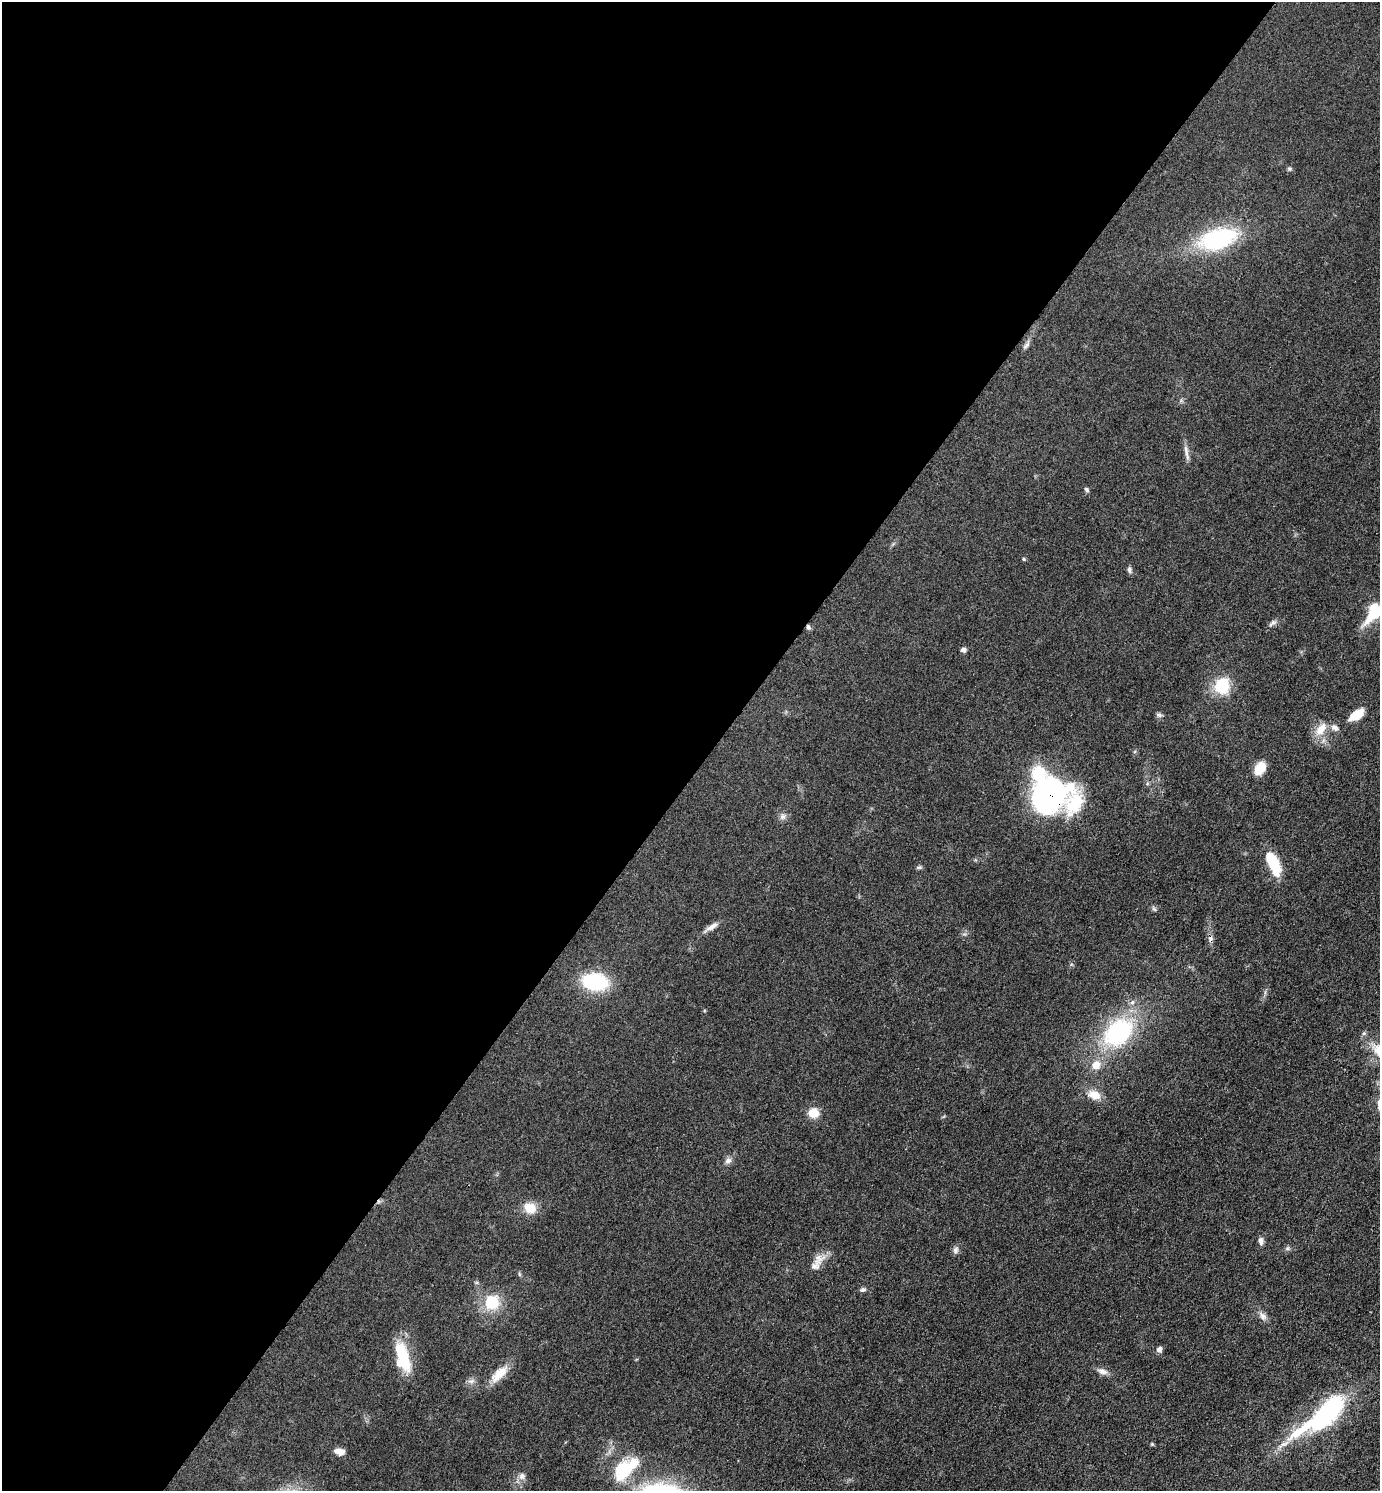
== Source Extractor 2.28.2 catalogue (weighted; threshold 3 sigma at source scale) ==
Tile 5 of 4 x 4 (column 1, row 2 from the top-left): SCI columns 298-1675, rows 2980-4468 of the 5962 x 5959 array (HDU 1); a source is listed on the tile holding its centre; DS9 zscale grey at full resolution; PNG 1382 x 1493 px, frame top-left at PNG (2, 2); no overlay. Shown black and unused: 52% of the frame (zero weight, under 3 of 4 exposures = <1% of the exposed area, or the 3 px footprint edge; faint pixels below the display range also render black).
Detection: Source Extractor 2.28.2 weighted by HDU 2 'WHT'; one run over the whole footprint, this tile lists its part. Background 0.0779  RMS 0.0064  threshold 0.029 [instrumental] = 3 sigma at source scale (4.5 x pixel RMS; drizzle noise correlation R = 1.50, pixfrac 1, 0.05/0.05 arcsec/px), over >= 5 px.
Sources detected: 57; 2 inside a brighter object's white glare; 1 cosmic-ray / hot-pixel residue — not listed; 4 inside a brighter listed object's ellipse — not listed separately; the other 50 listed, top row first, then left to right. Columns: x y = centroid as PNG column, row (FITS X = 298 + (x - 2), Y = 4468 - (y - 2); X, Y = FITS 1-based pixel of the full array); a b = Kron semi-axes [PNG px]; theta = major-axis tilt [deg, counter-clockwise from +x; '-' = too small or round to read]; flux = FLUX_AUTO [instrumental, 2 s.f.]
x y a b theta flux
1290 169 6 5 - 1.1
1217 239 33 17 17 79
1026 345 13 5 49 2.2
1186 452 25 5 -79 3.5
1087 490 7 5 -58 1.3
1024 559 5 4 - 0.79
1129 570 9 5 -84 1.6
1375 611 34 15 43 26
1272 623 13 5 36 2.1
808 627 7 5 -62 1.6
963 650 6 5 - 2
1222 686 18 15 65 25
1159 715 9 5 -14 1.4
1356 715 17 8 34 12
1321 729 21 12 53 9.5
1260 768 12 8 60 14
1048 794 26 21 40 220
1074 803 35 21 79 28
782 817 9 7 45 2.5
1274 865 18 14 -47 16
919 867 9 4 1 1.1
1154 909 7 4 -44 1.1
711 927 20 6 32 4.2
595 982 22 14 -8 53
1132 1002 7 6 - 1.8
1119 1032 33 24 39 74
1363 1033 7 5 2 1.3
1096 1065 10 9 - 7.7
1094 1095 16 11 -22 8.1
813 1113 11 10 - 9.4
728 1161 10 7 24 2.6
530 1208 16 12 -21 10
1261 1241 10 6 -90 2.5
1288 1248 7 4 71 1.1
956 1250 9 7 75 2.3
815 1266 31 11 47 7.7
519 1274 6 4 -71 0.84
863 1290 8 6 13 1.6
491 1302 11 10 - 28
1263 1316 14 8 -51 3.5
1159 1349 7 6 - 2.4
403 1357 36 14 -74 28
1102 1371 15 7 -16 3.7
499 1374 29 11 44 11
471 1381 11 6 15 2.4
1328 1412 51 22 48 79
1152 1444 5 4 - 0.76
339 1451 12 7 -11 4.5
626 1468 40 23 44 32
522 1476 9 9 - 3.2
Overlapping masked pixels (flux is a lower limit): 2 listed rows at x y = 808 627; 1048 794
Isophote crosses this tile's border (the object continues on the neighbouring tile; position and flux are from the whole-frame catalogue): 1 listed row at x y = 1375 611